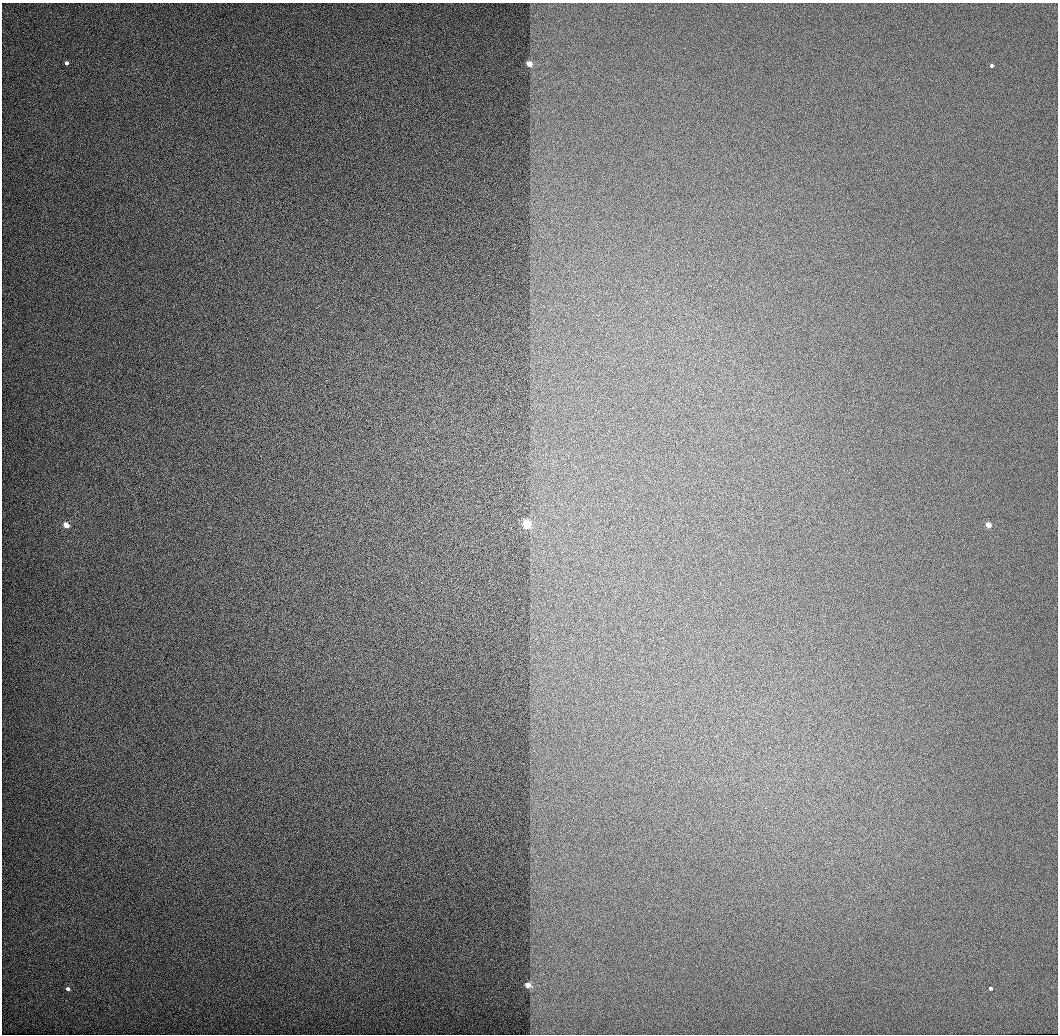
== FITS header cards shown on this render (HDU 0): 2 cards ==
NAXIS1  =                 1056 / Length of Axis 1 (Serial)
NAXIS2  =                 1032 / Length of Axis 2 (Parallel)

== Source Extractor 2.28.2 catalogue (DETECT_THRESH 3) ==
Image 1056 x 1032 px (HDU 0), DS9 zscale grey, 1 PNG px = 1 image px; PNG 1060 x 1036 px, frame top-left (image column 1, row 1032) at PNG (2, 3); no overlay
Background 515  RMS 3.3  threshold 9.84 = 3 sigma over >= 5 px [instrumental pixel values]
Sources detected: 9; all 9 listed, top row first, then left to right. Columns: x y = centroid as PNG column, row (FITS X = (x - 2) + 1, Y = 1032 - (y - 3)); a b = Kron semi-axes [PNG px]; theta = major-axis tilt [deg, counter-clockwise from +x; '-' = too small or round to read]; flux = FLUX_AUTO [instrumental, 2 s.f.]
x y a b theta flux
66 63 3 3 - 3000
529 64 3 3 - 18000
992 66 3 3 - 2700
526 524 3 3 - 68000
66 525 4 3 - 17000
988 525 3 3 - 17000
528 985 3 3 - 22000
990 988 3 3 - 2500
68 989 3 3 - 3000